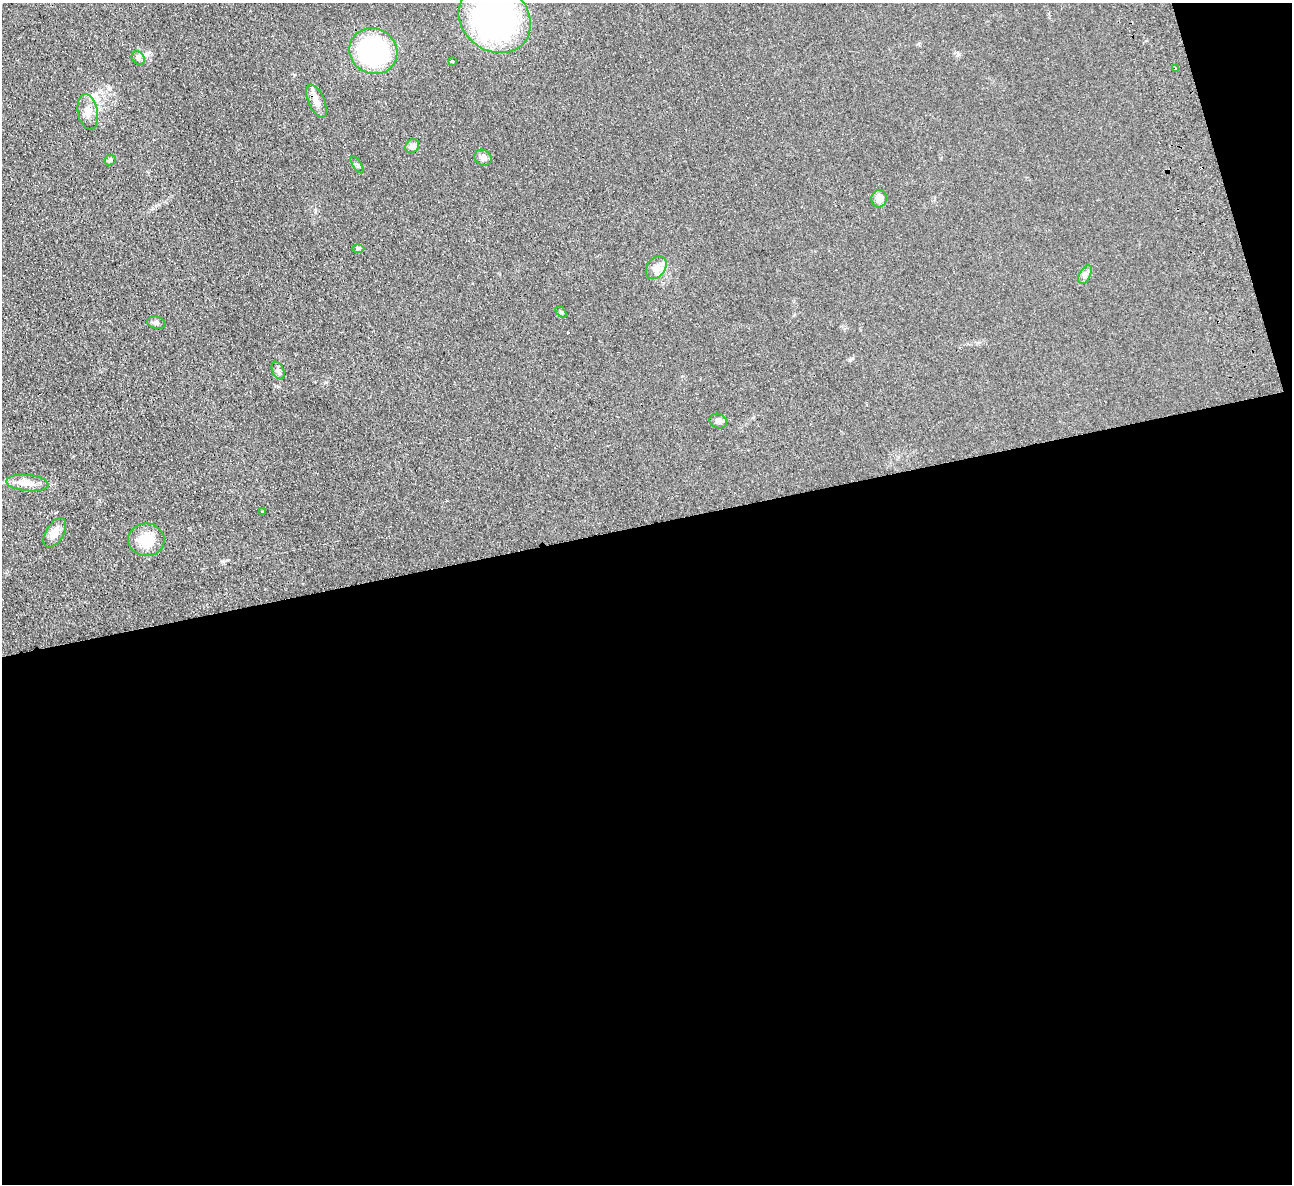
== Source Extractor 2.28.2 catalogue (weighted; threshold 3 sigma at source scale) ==
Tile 16 of 4 x 4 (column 4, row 4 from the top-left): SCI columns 3927-5216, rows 284-1465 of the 5272 x 5176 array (HDU 1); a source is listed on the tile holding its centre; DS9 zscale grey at full resolution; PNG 1294 x 1186 px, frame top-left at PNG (2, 3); each listed source drawn as its Kron ellipse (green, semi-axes under 4 px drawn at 4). Shown black and unused: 57% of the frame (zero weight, under 2 of 3 exposures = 3% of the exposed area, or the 3 px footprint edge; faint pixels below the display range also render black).
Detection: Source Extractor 2.28.2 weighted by HDU 2 'WHT'; one run over the whole footprint, this tile lists its part. Background 0.0624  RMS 0.0095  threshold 0.0429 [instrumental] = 3 sigma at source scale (4.5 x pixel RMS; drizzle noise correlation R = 1.50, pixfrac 1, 0.05/0.05 arcsec/px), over >= 5 px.
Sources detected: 25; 1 inside a brighter object's white glare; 1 cosmic-ray / hot-pixel residue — neither listed nor drawn; the other 23 listed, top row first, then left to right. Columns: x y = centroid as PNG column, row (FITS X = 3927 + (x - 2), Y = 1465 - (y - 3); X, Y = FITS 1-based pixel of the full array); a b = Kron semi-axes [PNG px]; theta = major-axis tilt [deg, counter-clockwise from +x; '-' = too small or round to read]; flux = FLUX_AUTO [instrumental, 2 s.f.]
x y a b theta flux
495 19 38 32 -35 240
373 51 24 22 -28 140
138 58 7 6 - 2.4
452 61 3 3 - 1.6
1175 69 3 3 - 2
316 101 18 8 -66 8.1
88 112 18 10 -79 8.4
412 146 7 6 - 2.8
483 158 9 7 -30 4.1
110 160 6 5 - 1.6
357 165 10 4 -56 1.5
879 199 9 7 76 7.8
358 248 6 4 0 1.4
656 268 12 9 55 7
1085 275 10 5 63 3
561 312 6 4 -45 1.2
156 323 9 6 -14 2.4
278 370 9 6 -64 2.7
718 421 9 7 -19 3.2
27 483 21 8 -5 9.6
262 511 3 3 - 1.7
55 533 16 9 58 8.6
146 540 18 16 -4 22
Isophote crosses this tile's border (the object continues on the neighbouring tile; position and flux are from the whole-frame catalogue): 1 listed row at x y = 495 19
Unlisted compact peaks at least as high as the median listed source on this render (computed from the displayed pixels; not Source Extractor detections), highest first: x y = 850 360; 958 54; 227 560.